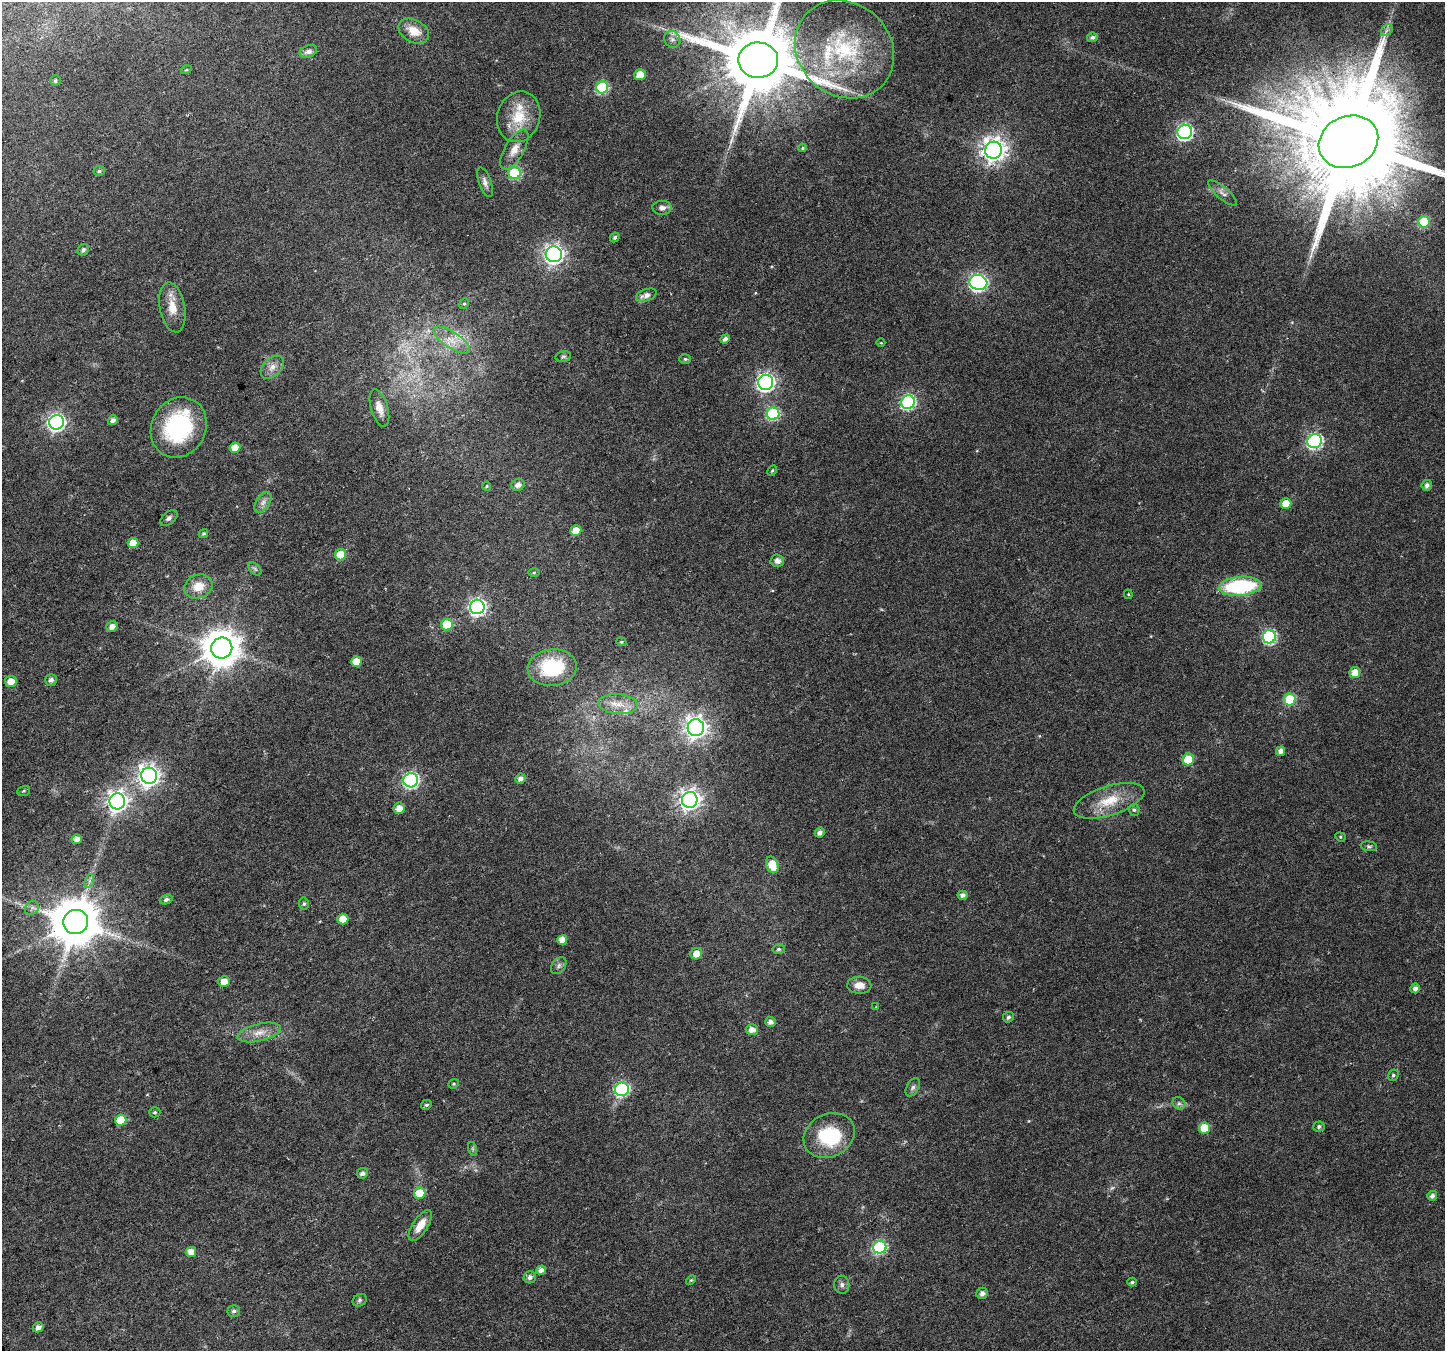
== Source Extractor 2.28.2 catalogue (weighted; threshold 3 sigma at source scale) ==
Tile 7 of 4 x 4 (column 3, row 2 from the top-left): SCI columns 2895-4337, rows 2866-4214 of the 5792 x 5669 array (HDU 1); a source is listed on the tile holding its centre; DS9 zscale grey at full resolution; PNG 1447 x 1353 px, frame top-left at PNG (2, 2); each listed source drawn as its Kron ellipse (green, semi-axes under 4 px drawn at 4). Shown black and unused: <1% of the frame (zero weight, under 5 of 9 exposures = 1% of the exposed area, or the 3 px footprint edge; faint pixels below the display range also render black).
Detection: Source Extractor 2.28.2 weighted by HDU 2 'WHT'; one run over the whole footprint, this tile lists its part. Background 0.0131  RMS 0.0021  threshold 0.0087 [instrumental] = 3 sigma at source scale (4.09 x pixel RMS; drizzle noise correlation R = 1.36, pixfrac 0.8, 0.0396/0.0396 arcsec/px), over >= 5 px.
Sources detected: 145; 1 too faint to see at this stretch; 1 inside a brighter object's white glare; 1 long thin detection or spike segment (spike, bleed or trail) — neither listed nor drawn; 4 inside a brighter listed object's ellipse — not listed separately; the other 138 listed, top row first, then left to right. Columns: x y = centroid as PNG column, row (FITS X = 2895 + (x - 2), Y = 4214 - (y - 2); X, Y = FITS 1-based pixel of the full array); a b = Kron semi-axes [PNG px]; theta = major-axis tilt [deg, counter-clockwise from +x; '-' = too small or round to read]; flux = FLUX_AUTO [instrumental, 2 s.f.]
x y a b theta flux
1387 30 7 5 45 0.51
414 31 16 11 -28 2.8
1092 37 5 5 - 0.61
672 39 9 7 -50 0.77
844 49 52 46 -42 24
308 51 9 6 20 0.83
758 60 20 17 -3 2400
186 70 5 3 - 0.2
640 75 5 5 - 3.2
55 81 5 5 - 0.38
602 87 6 6 - 17
519 117 26 21 72 6.2
1185 132 7 7 - 45
1348 142 30 25 24 7000
802 148 4 4 - 0.19
514 149 22 9 60 2.2
994 150 8 8 - 160
99 171 5 5 - 0.42
515 173 6 6 - 16
485 182 15 6 -70 0.96
1223 193 18 6 -41 0.98
662 208 9 7 1 0.88
1424 222 6 6 - 11
615 237 5 4 - 0.42
83 250 6 5 - 0.58
554 254 8 8 - 95
978 282 9 7 -15 61
646 295 11 6 19 1.2
464 304 5 4 - 0.31
172 307 25 12 -80 3.4
725 339 5 4 - 0.67
452 340 21 8 -33 2.7
881 343 4 3 - 0.16
563 356 8 5 13 0.36
685 359 6 5 - 0.31
272 367 13 9 45 1.5
766 382 7 7 - 71
908 402 7 6 - 33
379 408 19 8 -73 1.9
773 414 6 6 - 20
113 420 5 4 - 0.87
56 422 7 7 - 62
179 427 31 27 61 20
1315 441 7 7 - 38
235 448 5 5 - 2.1
772 471 6 4 62 0.29
518 485 7 6 - 1.1
1427 485 5 5 - 0.75
487 486 4 4 - 0.22
263 502 11 6 57 1
1286 504 5 5 - 2.9
169 518 10 6 40 0.61
576 530 5 5 - 2.5
203 534 5 4 - 0.33
133 543 5 5 - 2.9
341 555 6 5 - 4.6
777 561 7 6 - 1
255 569 8 4 -45 0.43
534 572 6 4 1 0.25
1240 586 21 9 5 20
198 587 14 11 20 3.5
1128 594 5 4 - 0.2
477 607 7 7 - 63
447 625 6 5 - 9.1
112 627 6 5 - 1.2
1269 637 6 6 - 27
621 642 5 4 - 0.29
222 648 10 10 - 460
356 661 5 5 - 3.1
552 668 24 18 6 13
1355 673 5 5 - 2.4
51 680 6 6 - 0.7
11 681 5 5 - 2
1290 700 6 6 - 13
618 704 19 10 -4 2.8
696 728 8 8 - 130
1281 751 5 4 - 1.1
1188 759 6 5 - 7.7
149 776 8 8 - 110
520 779 5 5 - 0.9
411 780 7 7 - 45
24 791 6 5 - 0.26
690 800 8 8 - 110
117 801 8 8 - 110
1109 801 37 14 18 6
399 808 6 5 - 1.6
1134 810 6 5 - 0.36
820 832 5 4 - 0.93
1340 837 5 4 - 0.27
76 839 5 4 - 1.2
1369 846 8 4 -7 0.4
772 865 8 6 -69 4.4
89 881 7 4 72 0.49
962 895 5 4 - 0.8
166 899 6 4 21 0.6
304 904 6 5 - 0.35
32 908 7 6 - 0.61
343 919 5 5 - 3.1
76 922 12 12 - 980
562 940 5 5 - 2.1
779 949 6 5 - 0.38
696 954 6 5 - 2.2
559 966 9 6 52 0.62
224 982 6 5 - 2
859 985 12 8 -3 1.9
1415 988 5 4 - 0.89
876 1007 4 4 - 0.15
1008 1017 5 5 - 0.48
770 1022 5 5 - 0.97
752 1030 6 5 - 1.5
259 1032 22 9 13 2.4
1393 1075 6 5 - 0.41
454 1084 6 4 20 0.28
913 1087 10 6 61 0.65
622 1089 7 6 - 34
1179 1103 7 6 - 0.52
426 1105 5 4 - 0.4
155 1112 5 5 - 0.3
121 1120 5 5 - 5.2
1319 1127 5 5 - 0.45
1204 1128 5 5 - 5.7
829 1135 26 21 27 12
473 1149 7 4 -71 0.34
362 1173 6 5 - 0.73
420 1193 6 5 - 6.1
1432 1196 5 4 - 0.69
420 1225 17 7 57 2.5
880 1247 7 6 - 26
191 1252 5 5 - 1.9
541 1270 5 4 - 1.1
530 1277 6 6 - 0.75
691 1280 6 3 44 0.24
1132 1282 5 3 - 0.32
842 1285 9 7 -83 0.7
982 1293 6 5 - 0.87
360 1300 7 6 - 0.43
234 1311 6 5 - 0.53
38 1327 5 5 - 1
Isophote crosses this tile's border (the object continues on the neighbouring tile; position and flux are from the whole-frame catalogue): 2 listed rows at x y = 758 60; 1348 142